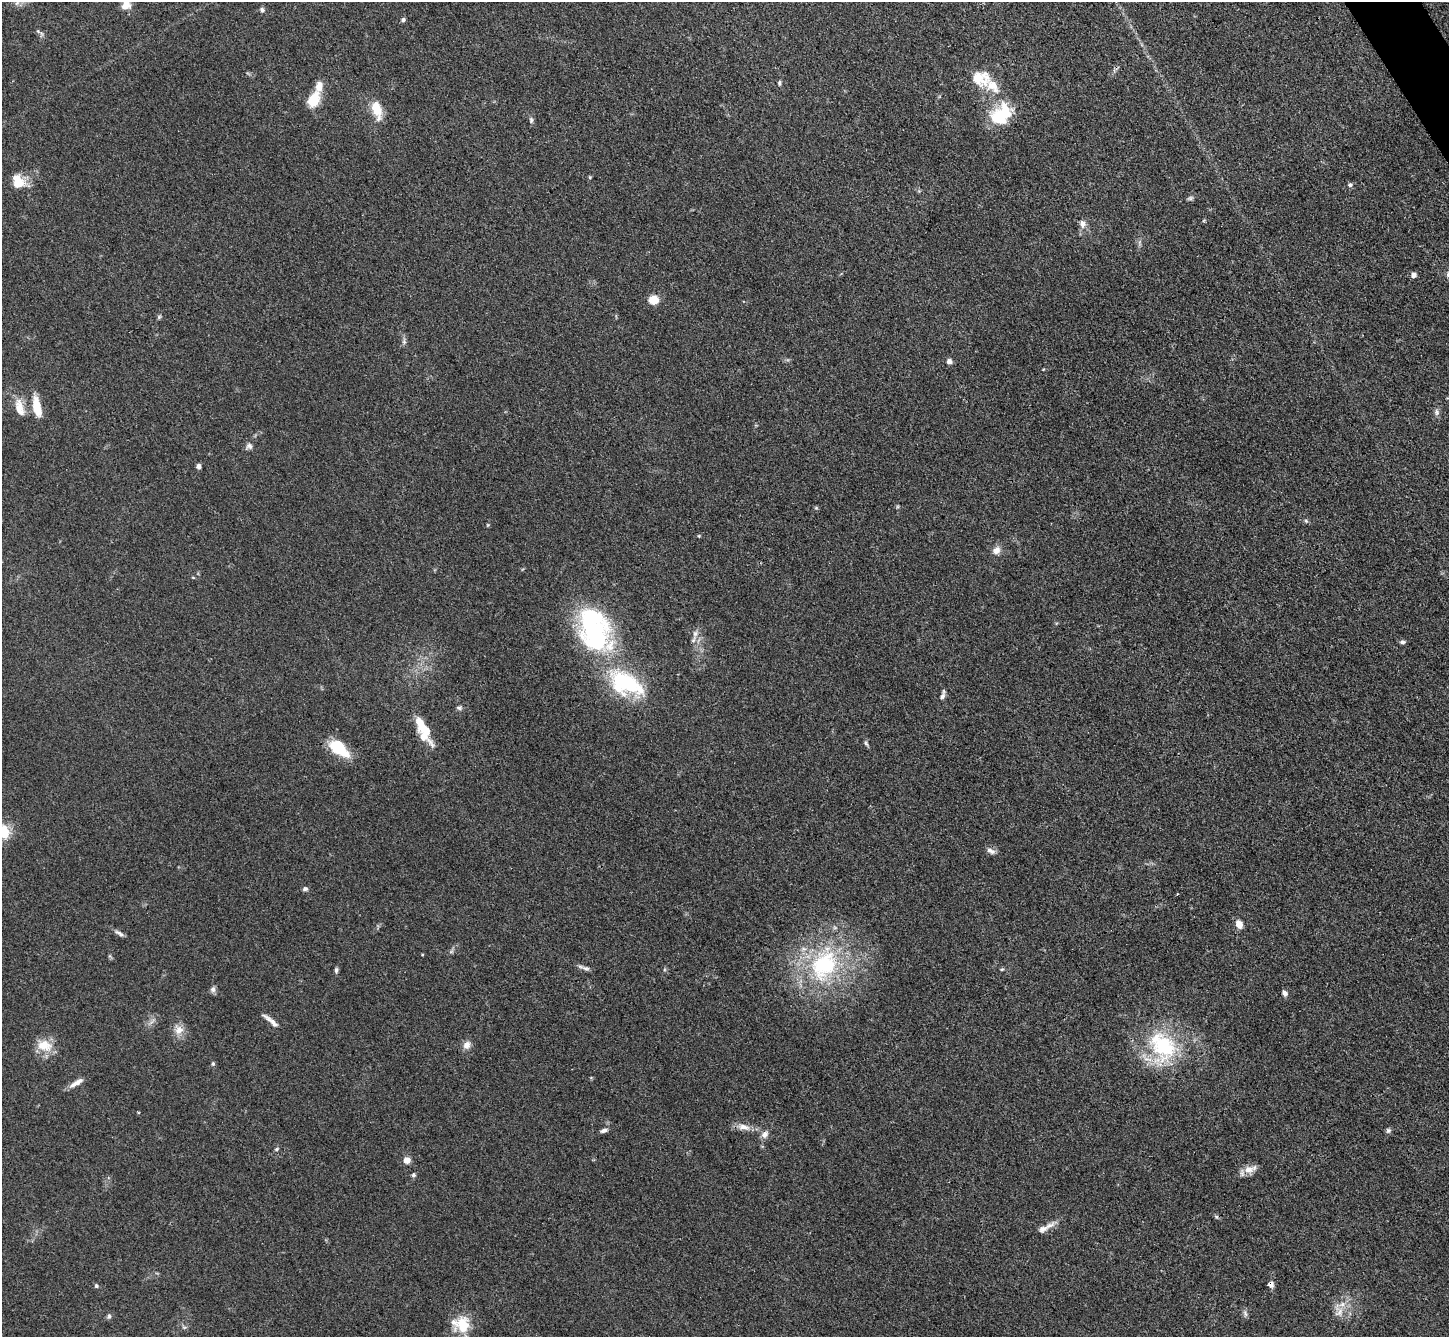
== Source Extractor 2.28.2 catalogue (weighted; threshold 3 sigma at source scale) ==
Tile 10 of 4 x 4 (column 2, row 3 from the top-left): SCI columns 1464-2910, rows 1641-2975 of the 5823 x 5815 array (HDU 1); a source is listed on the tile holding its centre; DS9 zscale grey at full resolution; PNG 1451 x 1339 px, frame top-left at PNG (2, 2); no overlay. Shown black and unused: <1% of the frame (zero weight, under 3 of 4 exposures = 2% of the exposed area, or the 3 px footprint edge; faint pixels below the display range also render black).
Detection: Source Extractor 2.28.2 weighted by HDU 2 'WHT'; one run over the whole footprint, this tile lists its part. Background 0.0654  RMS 0.0057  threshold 0.0258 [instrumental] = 3 sigma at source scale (4.5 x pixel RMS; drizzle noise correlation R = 1.50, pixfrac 1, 0.05/0.05 arcsec/px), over >= 5 px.
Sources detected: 83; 1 inside a brighter object's white glare — not listed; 7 inside a brighter listed object's ellipse — not listed separately; the other 75 listed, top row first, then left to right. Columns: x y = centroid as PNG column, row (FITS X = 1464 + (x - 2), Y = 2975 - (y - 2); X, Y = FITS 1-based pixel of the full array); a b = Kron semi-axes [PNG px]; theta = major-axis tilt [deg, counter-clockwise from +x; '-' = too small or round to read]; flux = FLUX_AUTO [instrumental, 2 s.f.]
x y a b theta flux
126 2 13 8 -50 4.5
262 10 7 6 - 1.4
403 20 5 5 - 1.2
38 31 7 4 -45 1.2
779 83 6 4 -89 0.93
993 86 36 15 -53 16
314 99 19 12 63 13
377 110 22 10 -75 12
999 117 23 21 -32 23
531 120 8 5 -90 1.3
590 177 5 4 - 0.63
18 184 19 11 16 8.3
1350 185 7 6 - 1.3
1190 198 9 5 18 1.2
1082 224 11 9 -76 3.3
1413 275 6 6 - 2.1
654 300 9 7 -6 11
404 341 9 5 -90 1.6
949 361 6 6 - 2.7
37 407 24 9 -79 11
19 408 25 11 -75 8.2
1437 412 10 6 -84 1.8
249 446 9 8 - 2
199 466 5 5 - 1.9
1306 521 6 5 - 0.94
488 525 6 4 89 0.59
699 536 4 4 - 0.58
996 550 10 9 - 3.9
193 577 5 3 - 0.5
594 630 51 30 -68 110
695 633 10 8 83 3.1
1403 642 7 5 5 1.4
626 683 44 24 -28 54
942 696 9 6 60 1.9
459 708 8 5 -19 1.3
425 730 30 12 -61 13
866 743 8 5 -54 1.1
339 748 23 12 -40 22
3 831 14 11 -65 14
991 851 12 7 -25 2.7
305 889 7 5 2 1.4
1239 924 8 6 -62 5.7
119 933 15 5 -33 2.1
451 952 7 4 19 0.98
824 965 55 38 65 78
586 968 11 6 -14 1.9
1002 969 6 3 18 0.67
336 970 7 5 74 1.3
213 989 8 7 - 1.9
1285 993 7 6 - 2
271 1021 23 5 -40 3.8
151 1022 12 3 48 1.5
179 1030 14 12 -72 5.8
44 1045 21 15 -17 11
467 1045 10 9 - 3.8
1163 1047 44 34 -67 53
213 1064 6 4 70 0.89
77 1083 19 6 31 4.3
744 1127 18 9 -11 5.1
604 1130 9 5 21 2
1388 1130 7 6 - 1.3
765 1134 11 8 52 3.1
277 1149 6 4 28 0.87
407 1160 5 4 - 10
1249 1169 15 11 9 5.5
413 1175 6 5 - 1.1
1216 1216 6 4 -20 0.92
1042 1229 16 9 24 4.3
1271 1284 7 6 - 2.1
96 1286 5 5 - 1.1
1339 1312 17 12 80 6.9
1245 1314 11 5 -79 1.6
109 1316 7 5 90 1.2
463 1325 24 22 59 15
184 1327 7 4 -18 0.94
Overlapping masked pixels (flux is a lower limit): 1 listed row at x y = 1271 1284
Isophote crosses this tile's border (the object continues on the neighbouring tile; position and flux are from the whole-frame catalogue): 2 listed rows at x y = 126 2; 3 831